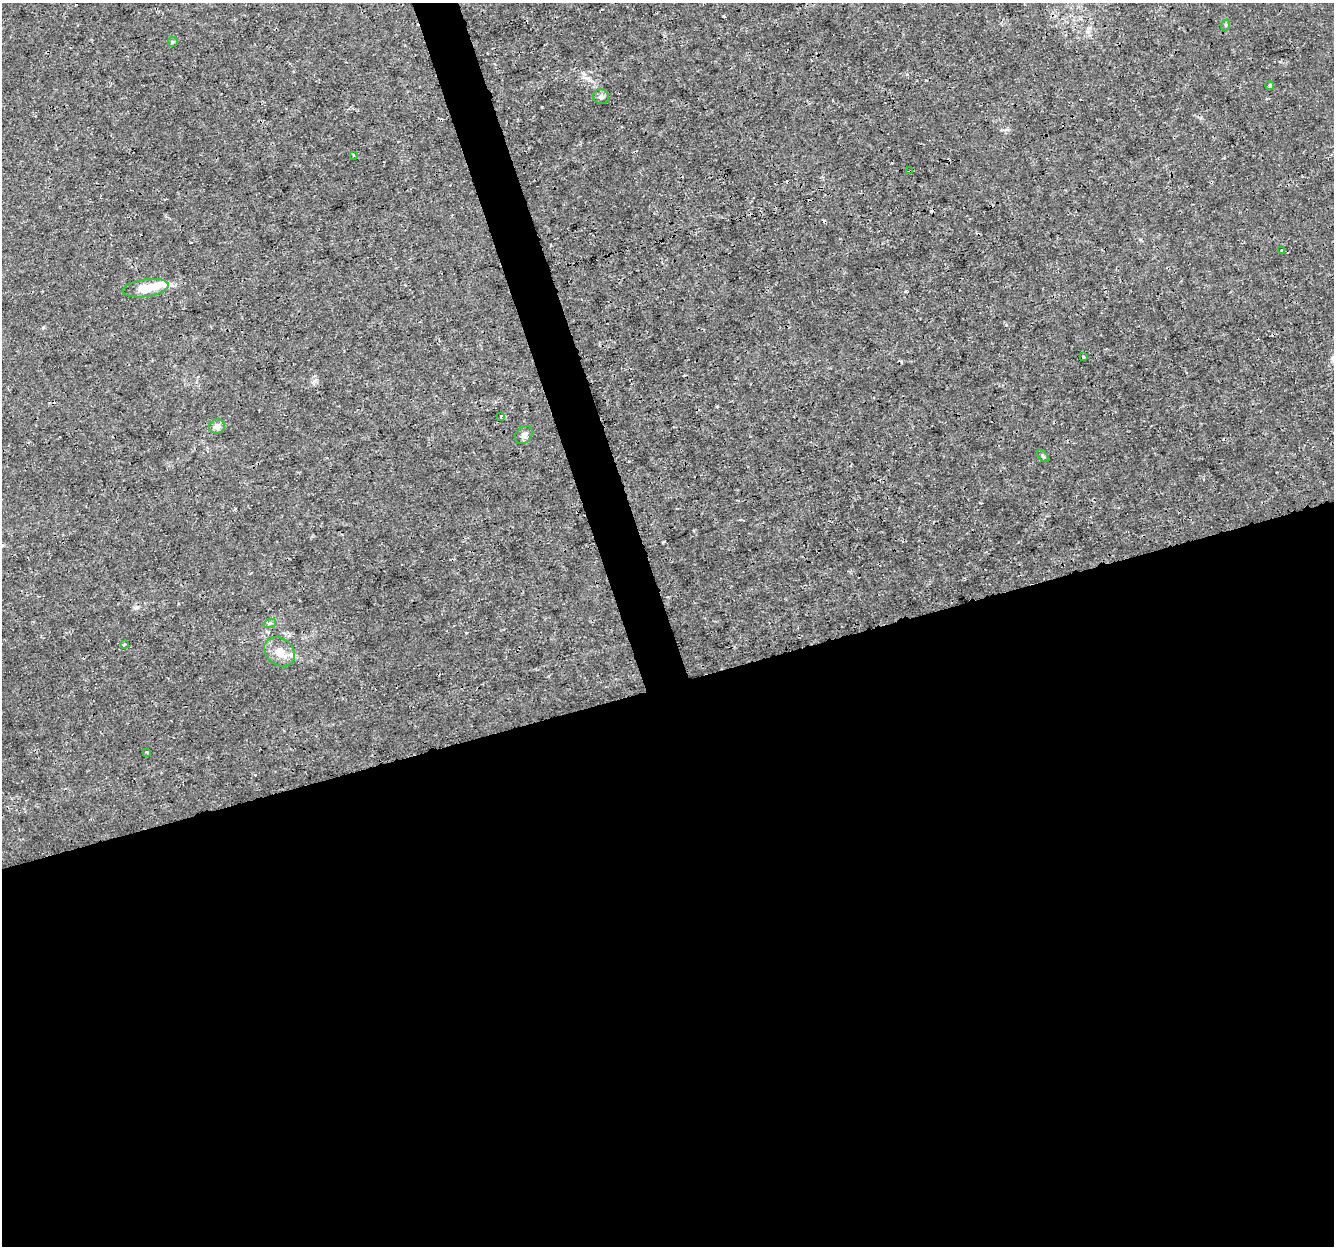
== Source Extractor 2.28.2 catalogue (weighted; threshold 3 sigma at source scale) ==
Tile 15 of 4 x 4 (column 3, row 4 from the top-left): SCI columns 2665-3996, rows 62-1305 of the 5331 x 5145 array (HDU 1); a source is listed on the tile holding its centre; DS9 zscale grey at full resolution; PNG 1336 x 1248 px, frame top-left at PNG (2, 3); each listed source drawn as its Kron ellipse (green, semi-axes under 4 px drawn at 4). Shown black and unused: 47% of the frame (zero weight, under 3 of 4 exposures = <1% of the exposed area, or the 3 px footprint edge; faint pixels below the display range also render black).
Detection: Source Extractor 2.28.2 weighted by HDU 2 'WHT'; one run over the whole footprint, this tile lists its part. Background 0.0019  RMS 8.0e-04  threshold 0.00358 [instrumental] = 3 sigma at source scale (4.5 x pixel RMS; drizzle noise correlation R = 1.50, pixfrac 1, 0.0396/0.0396 arcsec/px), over >= 5 px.
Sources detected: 24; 5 cosmic-ray / hot-pixel residue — neither listed nor drawn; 2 inside a brighter listed object's ellipse — not listed separately; the other 17 listed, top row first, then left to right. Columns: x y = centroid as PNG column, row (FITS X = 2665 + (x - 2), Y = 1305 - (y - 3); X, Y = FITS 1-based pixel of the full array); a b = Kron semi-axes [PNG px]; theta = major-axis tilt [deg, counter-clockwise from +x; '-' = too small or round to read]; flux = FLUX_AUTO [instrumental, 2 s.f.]
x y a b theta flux
1226 25 6 3 71 0.096
173 42 5 4 - 0.087
1270 86 4 4 - 0.14
601 97 8 7 - 0.25
353 155 3 3 - 0.1
910 171 3 2 - 0.11
1282 250 3 3 - 0.17
146 288 23 8 8 2.1
1083 357 3 3 - 0.36
501 416 3 3 - 0.083
217 426 8 7 - 0.46
524 435 10 8 49 0.34
1043 456 7 4 -45 0.11
270 623 6 4 17 0.14
124 644 3 3 - 0.38
280 652 17 13 -40 1.2
147 752 3 2 - 0.074
Overlapping masked pixels (flux is a lower limit): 1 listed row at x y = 910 171
Unlisted compact peaks at least as high as the median listed source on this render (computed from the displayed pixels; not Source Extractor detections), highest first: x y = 1006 325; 663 542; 314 381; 542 107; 906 291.